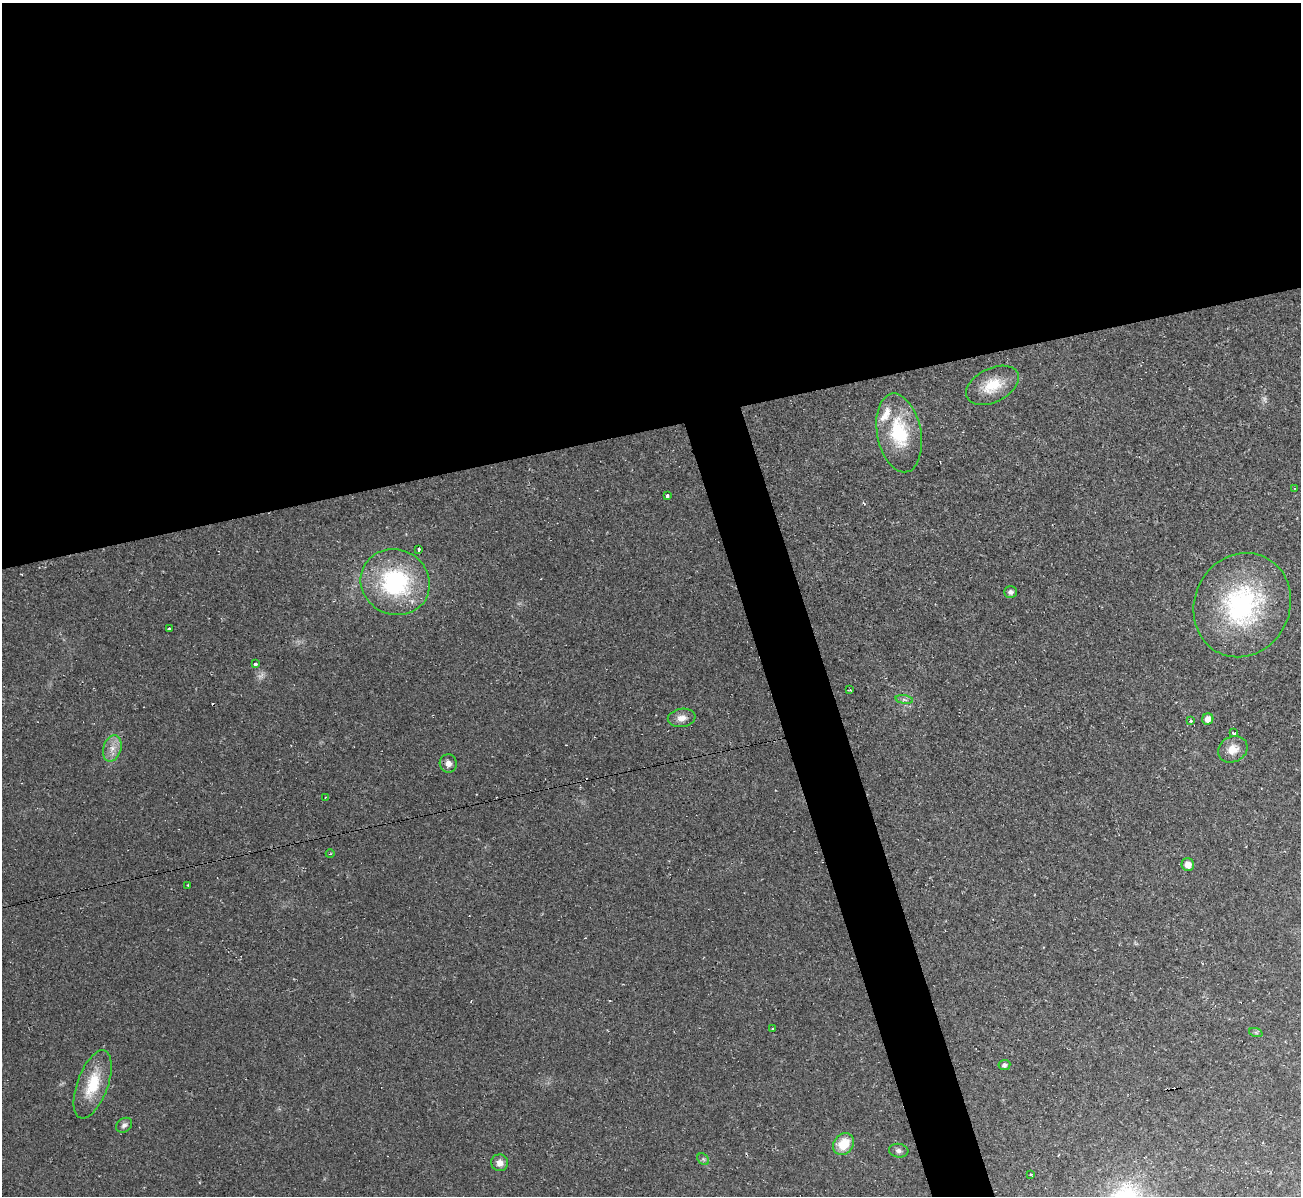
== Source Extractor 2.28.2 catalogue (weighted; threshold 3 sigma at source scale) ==
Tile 2 of 4 x 4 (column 2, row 1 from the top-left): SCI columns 1301-2599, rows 3723-4916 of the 5198 x 5179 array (HDU 1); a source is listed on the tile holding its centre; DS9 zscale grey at full resolution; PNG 1303 x 1198 px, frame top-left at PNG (2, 3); each listed source drawn as its Kron ellipse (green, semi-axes under 4 px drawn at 4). Shown black and unused: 39% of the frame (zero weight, under 2 of 3 exposures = <1% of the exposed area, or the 3 px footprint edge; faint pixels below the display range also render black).
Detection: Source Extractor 2.28.2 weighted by HDU 2 'WHT'; one run over the whole footprint, this tile lists its part. Background 0.0232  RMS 0.0062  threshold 0.0278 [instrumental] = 3 sigma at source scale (4.5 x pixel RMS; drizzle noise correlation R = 1.50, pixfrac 1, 0.05/0.05 arcsec/px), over >= 5 px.
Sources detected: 38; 2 too faint to see at this stretch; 2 cosmic-ray / hot-pixel residue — neither listed nor drawn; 1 inside a brighter listed object's ellipse — not listed separately; the other 33 listed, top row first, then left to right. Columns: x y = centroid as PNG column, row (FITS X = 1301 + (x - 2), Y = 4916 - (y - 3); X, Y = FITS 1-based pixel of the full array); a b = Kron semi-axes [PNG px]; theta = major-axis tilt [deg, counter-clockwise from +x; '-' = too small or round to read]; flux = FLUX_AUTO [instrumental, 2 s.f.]
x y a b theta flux
992 385 28 17 26 17
899 433 40 22 -79 39
1295 488 3 2 - 0.48
667 496 3 3 - 2.8
418 549 3 3 - 11
395 582 35 32 -25 76
1010 592 6 5 - 2.5
1242 605 53 47 65 110
169 629 3 3 - 1.3
255 664 3 3 - 4.1
850 690 3 2 - 0.45
904 700 9 4 -9 1.6
682 718 14 9 10 4.8
1208 719 6 5 - 4.5
1190 721 4 4 - 1.3
1233 733 4 3 - 3.1
112 748 13 9 72 5.6
1233 749 15 12 28 8
448 763 9 8 - 3.7
325 797 3 2 - 0.51
330 854 4 3 - 0.49
1188 865 6 6 - 5.3
188 885 3 3 - 1.2
772 1028 3 3 - 0.52
1256 1033 7 4 -20 1.1
1004 1065 6 5 - 2.1
93 1084 36 15 70 23
124 1125 8 6 35 2.3
843 1144 12 9 49 14
899 1151 9 7 -7 2.1
703 1159 6 5 - 1.2
500 1163 8 8 - 3.7
1031 1175 3 3 - 1.2